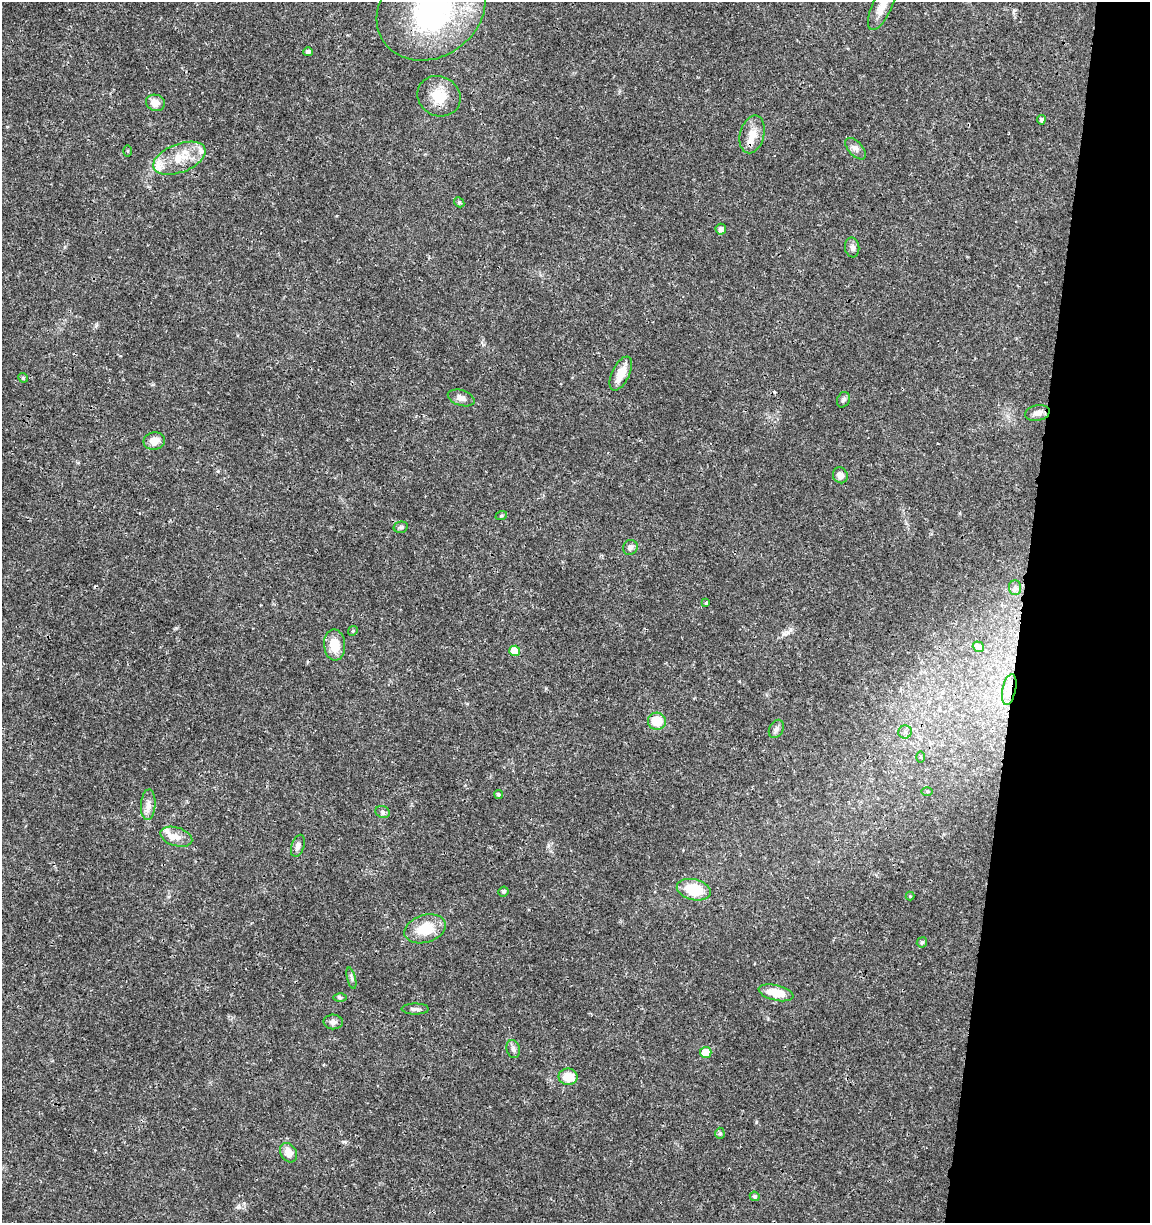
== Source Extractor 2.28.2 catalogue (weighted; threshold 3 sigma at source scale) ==
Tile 8 of 4 x 4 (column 4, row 2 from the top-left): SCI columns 3672-4819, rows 2454-3674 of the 5104 x 4898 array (HDU 1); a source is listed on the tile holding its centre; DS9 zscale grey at full resolution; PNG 1152 x 1225 px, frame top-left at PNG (2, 2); each listed source drawn as its Kron ellipse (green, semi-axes under 4 px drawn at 4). Shown black and unused: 11% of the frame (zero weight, under 3 of 4 exposures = <1% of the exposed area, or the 3 px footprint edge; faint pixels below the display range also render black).
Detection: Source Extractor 2.28.2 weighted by HDU 2 'WHT'; one run over the whole footprint, this tile lists its part. Background 0.0189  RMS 0.0018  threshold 0.00796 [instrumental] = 3 sigma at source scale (4.5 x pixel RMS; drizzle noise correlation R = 1.50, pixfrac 1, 0.0396/0.0396 arcsec/px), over >= 5 px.
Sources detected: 62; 1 inside a brighter object's white glare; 1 cosmic-ray / hot-pixel residue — neither listed nor drawn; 4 inside a brighter listed object's ellipse — not listed separately; the other 56 listed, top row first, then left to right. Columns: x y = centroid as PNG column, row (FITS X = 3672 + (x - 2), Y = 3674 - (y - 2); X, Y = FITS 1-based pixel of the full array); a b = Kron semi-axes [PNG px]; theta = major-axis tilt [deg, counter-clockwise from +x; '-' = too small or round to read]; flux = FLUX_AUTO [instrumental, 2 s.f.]
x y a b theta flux
882 6 26 9 65 2.7
431 10 57 47 35 31
308 52 5 4 - 0.48
439 96 22 19 -29 3.9
155 103 9 8 - 1.6
1041 120 4 4 - 0.48
752 134 19 12 75 2.2
855 149 13 7 -48 0.77
128 151 5 3 - 0.19
179 158 27 14 21 4.7
459 202 6 4 -47 0.26
721 229 5 5 - 0.73
852 247 10 7 -82 0.67
621 373 18 8 64 2.8
23 378 5 4 - 0.27
461 398 14 7 -18 0.88
843 400 8 6 65 0.43
1037 413 13 7 12 1
154 441 11 8 9 1.8
840 475 8 7 - 1
501 516 6 4 18 0.2
401 527 7 5 13 0.39
630 547 8 7 - 0.65
1015 588 7 6 - 0.48
706 603 3 3 - 0.42
353 631 5 4 - 0.19
335 645 15 10 -87 3.2
978 647 6 5 - 0.57
515 651 5 5 - 2.7
1009 689 16 6 78 1.4
657 721 9 8 - 3.8
776 729 9 7 63 0.62
905 732 6 6 - 0.47
921 757 6 4 -89 0.24
927 791 6 4 0 0.21
498 794 5 4 - 0.3
148 805 15 7 86 1.2
382 812 7 6 - 0.48
176 837 16 9 -17 1.6
298 846 11 6 70 0.66
694 890 17 10 -14 6.2
503 891 5 5 - 0.36
910 896 4 4 - 0.17
425 929 21 13 17 4.7
922 942 5 5 - 0.36
351 978 11 3 -75 0.39
776 993 18 7 -13 3.7
340 997 6 4 -1 0.29
415 1009 14 5 0 0.61
333 1022 9 7 -2 0.75
513 1049 9 6 -74 0.58
706 1052 6 5 - 3
568 1077 9 8 - 3.2
720 1133 5 4 - 0.29
288 1153 10 8 -58 1.7
755 1196 5 4 - 0.41
Overlapping masked pixels (flux is a lower limit): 1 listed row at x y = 1009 689
Isophote crosses this tile's border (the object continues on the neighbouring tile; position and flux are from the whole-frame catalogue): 2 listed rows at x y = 882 6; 431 10
Unlisted compact peaks at least as high as the median listed source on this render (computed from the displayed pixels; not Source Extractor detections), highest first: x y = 756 1122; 176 628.